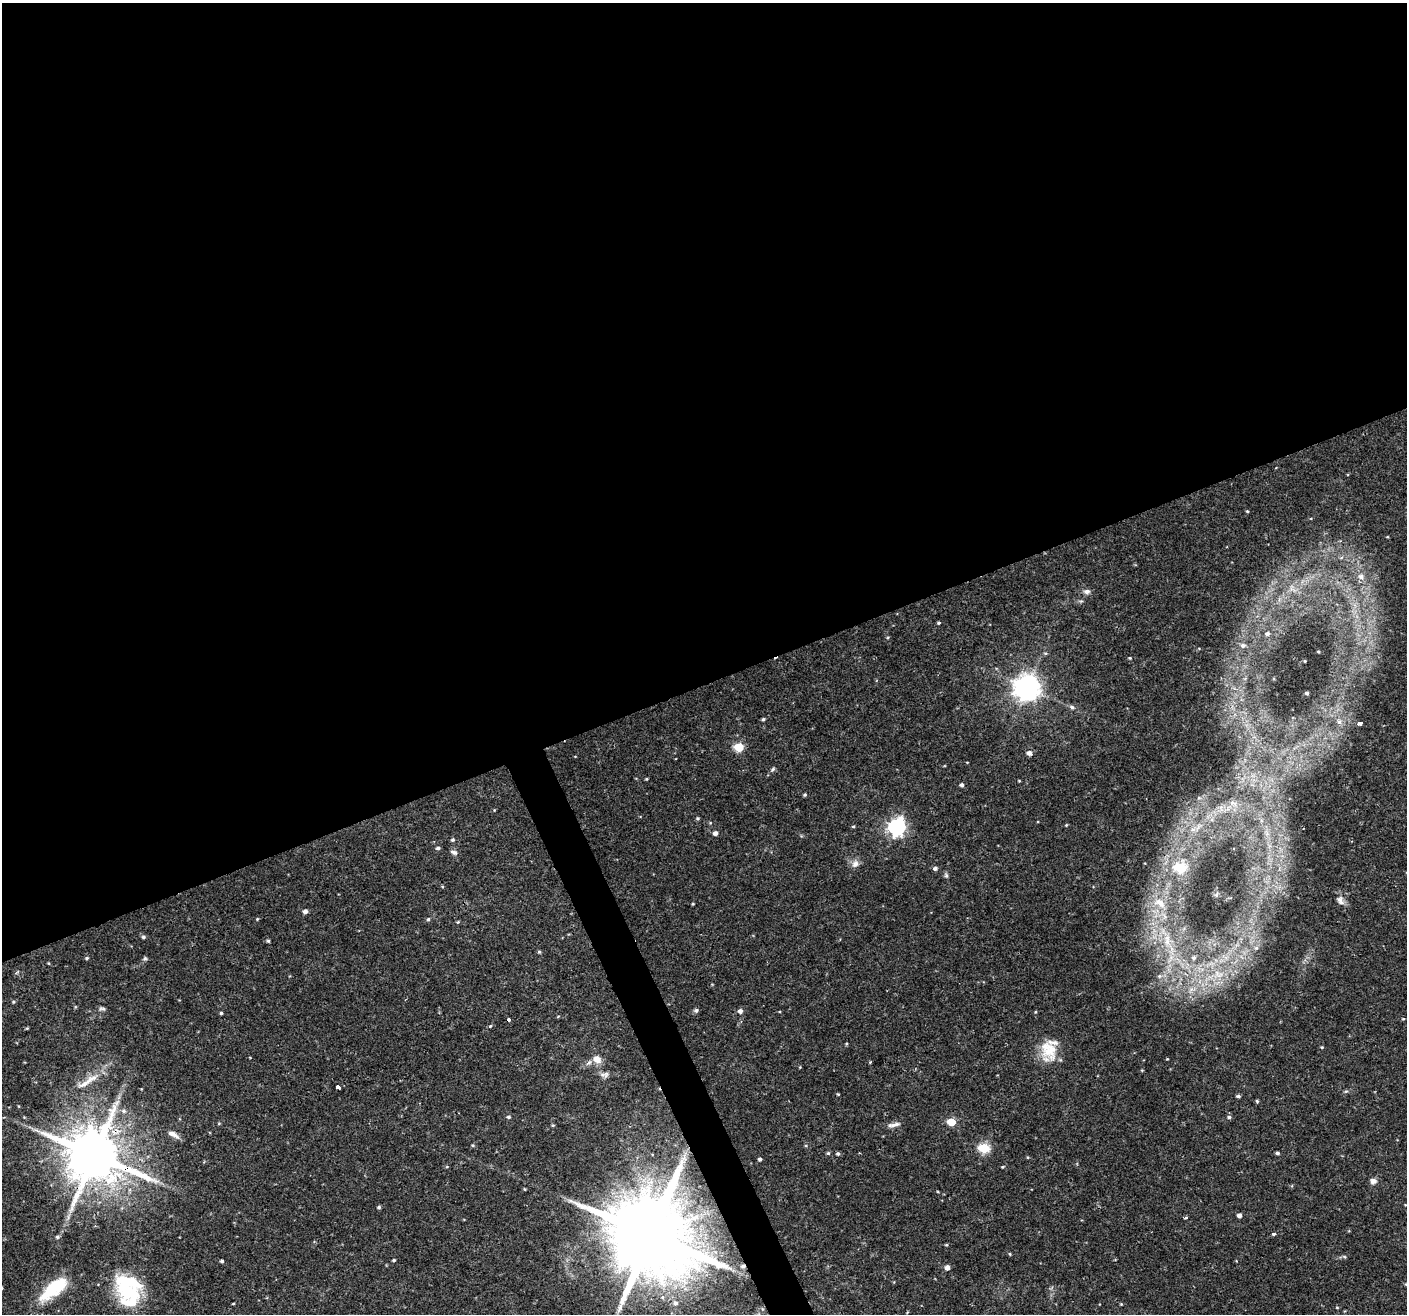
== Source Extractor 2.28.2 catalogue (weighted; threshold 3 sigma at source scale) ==
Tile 2 of 4 x 4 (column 2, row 1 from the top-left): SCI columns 1406-2810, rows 4024-5335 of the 5621 x 5477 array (HDU 1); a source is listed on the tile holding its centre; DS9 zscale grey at full resolution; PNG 1409 x 1316 px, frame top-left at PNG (2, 3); no overlay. Shown black and unused: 53% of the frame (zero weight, under 2 of 3 exposures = <1% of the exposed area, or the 3 px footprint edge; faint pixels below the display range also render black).
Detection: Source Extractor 2.28.2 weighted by HDU 2 'WHT'; one run over the whole footprint, this tile lists its part. Background 0.0366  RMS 0.0034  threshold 0.0153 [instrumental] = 3 sigma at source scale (4.5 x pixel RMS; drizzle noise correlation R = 1.50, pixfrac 1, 0.0396/0.0396 arcsec/px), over >= 5 px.
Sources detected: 119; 1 inside a brighter object's white glare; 1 cosmic-ray / hot-pixel residue — not listed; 1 inside a brighter listed object's ellipse — not listed separately; the other 116 listed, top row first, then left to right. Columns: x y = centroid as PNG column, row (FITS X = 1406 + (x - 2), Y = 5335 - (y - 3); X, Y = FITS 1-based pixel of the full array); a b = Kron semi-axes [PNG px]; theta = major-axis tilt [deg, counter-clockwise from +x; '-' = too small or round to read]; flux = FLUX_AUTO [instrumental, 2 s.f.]
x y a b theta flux
1247 511 4 4 - 0.36
1361 576 9 8 - 2.2
1292 589 16 9 -50 3
1087 591 10 7 6 1.3
939 623 4 3 - 0.4
1267 634 6 5 - 0.86
1243 645 6 5 - 0.99
1318 651 3 2 - 0.29
1045 653 5 5 - 0.47
1130 658 4 3 - 0.34
1305 661 3 2 - 0.23
1027 688 8 8 - 390
1307 693 3 3 - 0.63
1072 707 7 5 -18 0.8
763 719 4 3 - 0.51
1339 722 8 6 -89 1.4
1360 723 4 3 - 3.6
739 747 5 5 - 17
1029 753 5 5 - 1.5
773 769 7 4 49 0.65
646 779 3 3 - 0.33
1019 781 4 3 - 0.27
961 785 4 4 - 0.89
805 795 4 4 - 0.5
1232 803 9 4 -6 0.83
698 818 4 4 - 0.47
1066 825 4 3 - 0.3
853 826 5 3 - 0.35
897 827 7 7 - 110
1193 829 7 4 17 0.87
715 833 5 4 - 1.4
452 840 5 4 - 0.59
438 848 5 4 - 0.71
454 852 10 6 -17 1.1
855 864 11 9 45 1.9
935 868 5 4 - 0.92
1180 868 6 5 - 24
946 875 8 5 -80 0.69
1340 900 14 10 -52 2.3
1160 903 20 11 -33 5.3
693 904 3 3 - 0.3
305 911 5 4 - 1.2
257 919 4 3 - 0.34
428 919 5 4 - 0.54
458 922 5 3 - 0.34
143 937 5 5 - 0.63
1167 940 35 10 -79 11
268 941 4 3 - 0.52
1256 948 6 6 - 0.8
539 952 4 4 - 0.45
87 958 5 4 - 0.43
145 958 6 5 - 0.56
1194 958 8 7 - 1.3
49 963 4 3 - 0.28
1218 974 19 12 11 7.9
1159 976 7 6 - 1
1191 989 9 6 54 1.8
13 1002 5 4 - 0.43
102 1009 9 6 -2 0.86
696 1010 6 6 - 0.67
740 1011 5 5 - 1.3
1035 1012 4 3 - 0.28
221 1013 3 3 - 0.5
558 1016 5 3 - 0.26
1403 1019 5 4 - 0.35
490 1026 5 4 - 0.44
846 1044 4 3 - 0.34
1322 1047 4 3 - 0.34
1048 1050 28 20 -69 10
597 1059 12 10 -32 3
870 1062 3 3 - 0.32
1142 1070 4 3 - 0.29
606 1075 9 7 68 1.2
87 1081 44 9 33 7
338 1086 4 3 - 20
1346 1091 6 3 18 0.46
838 1094 4 3 - 0.31
1238 1096 5 3 - 0.68
1257 1101 4 4 - 0.42
124 1111 7 6 - 1.1
508 1117 5 4 - 0.65
1229 1117 6 4 0 0.68
951 1122 5 5 - 11
219 1123 5 3 - 0.3
553 1125 4 4 - 0.39
894 1125 19 5 11 1.7
173 1134 16 6 -29 2
473 1145 5 4 - 0.39
984 1148 6 5 - 26
828 1153 5 5 - 0.51
1277 1153 4 3 - 0.74
838 1154 5 4 - 0.65
94 1155 16 14 -3 2400
760 1159 3 3 - 0.74
1002 1167 4 3 - 0.32
1373 1181 8 7 - 1.5
524 1189 4 3 - 0.29
379 1207 4 4 - 0.58
1239 1215 4 4 - 1.3
68 1217 10 4 75 1.1
1186 1218 3 3 - 0.94
1274 1234 3 3 - 1.9
651 1235 24 21 9 6000
57 1237 6 5 - 0.62
946 1245 5 3 - 0.33
1010 1254 4 4 - 0.33
1344 1256 6 4 -20 0.41
394 1260 4 3 - 0.49
222 1261 4 3 - 0.62
743 1266 6 5 - 1.1
947 1267 5 5 - 1.9
54 1289 38 14 39 17
128 1292 38 22 -2 17
675 1303 7 6 - 1.3
233 1304 4 2 - 0.3
907 1312 3 2 - 0.37
Overlapping masked pixels (flux is a lower limit): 3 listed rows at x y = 94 1155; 651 1235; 743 1266